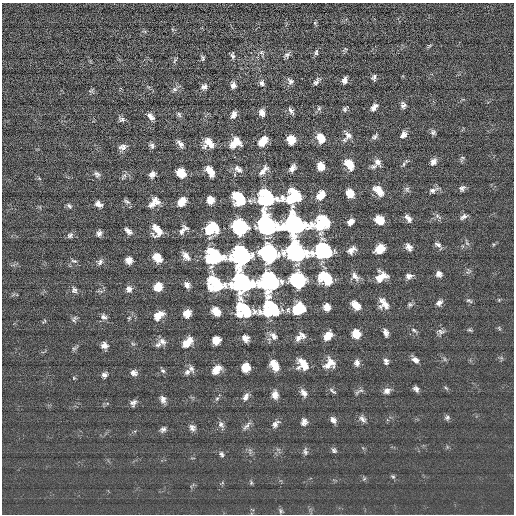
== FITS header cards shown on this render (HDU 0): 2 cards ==
NAXIS1  =                  512 / length of data axis 1
NAXIS2  =                  512 / length of data axis 2

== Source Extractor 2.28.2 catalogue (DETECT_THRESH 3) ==
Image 512 x 512 px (HDU 0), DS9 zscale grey, 1 PNG px = 1 image px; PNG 516 x 516 px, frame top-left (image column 1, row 512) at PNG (2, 3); no overlay
Background -0.0951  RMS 15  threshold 46.2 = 3 sigma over >= 5 px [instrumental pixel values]
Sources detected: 191; all 191 listed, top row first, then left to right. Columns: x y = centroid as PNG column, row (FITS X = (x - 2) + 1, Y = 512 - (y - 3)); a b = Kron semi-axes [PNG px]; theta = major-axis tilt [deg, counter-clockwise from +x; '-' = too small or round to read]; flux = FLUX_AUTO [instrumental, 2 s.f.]
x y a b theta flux
315 23 6 4 -72 1400
316 52 7 5 76 2200
261 53 9 6 -44 2900
233 55 7 4 -82 2500
287 55 8 6 32 2900
203 58 7 4 -79 1900
175 60 7 4 60 1600
374 77 7 5 79 2600
345 80 7 5 78 4400
290 81 9 7 -49 3300
316 82 10 5 52 3200
262 83 8 6 -81 3300
233 85 7 6 - 4100
204 87 8 6 44 4100
175 89 8 6 -1 3000
91 91 8 3 13 1600
403 105 7 6 - 3700
374 107 8 5 49 5300
319 108 7 6 - 2100
345 109 6 4 63 2100
291 111 7 5 -52 3500
262 113 8 6 -74 6200
179 114 8 5 -59 2300
233 115 8 5 69 5000
151 117 9 5 -48 4800
121 119 9 6 -26 3000
433 132 7 6 - 2800
348 135 13 9 -46 6200
403 135 8 6 55 5300
375 136 9 5 43 2600
320 138 10 7 -64 14000
291 140 8 7 - 17000
263 141 10 6 51 16000
208 143 11 10 - 13000
235 143 11 8 37 16000
180 144 11 5 -55 4700
152 146 7 6 - 2800
123 147 11 7 15 4800
462 158 7 5 10 1900
406 161 5 4 - 1200
377 162 10 7 -56 4600
433 162 9 7 60 4900
349 164 10 7 -55 17000
404 164 6 5 - 1900
321 166 7 6 - 13000
373 166 9 6 17 2900
292 168 7 5 56 6000
238 169 11 7 -44 4800
263 170 13 6 49 6100
210 171 10 6 -56 14000
181 173 8 7 - 17000
97 174 9 6 -50 3200
152 174 7 6 - 4700
124 176 10 5 52 2600
462 188 7 6 - 3200
407 189 9 6 -75 2600
433 190 13 6 21 4200
378 191 13 7 -48 14000
350 193 8 7 - 14000
321 195 10 7 56 13000
266 197 14 13 - 110000
293 197 13 11 42 77000
239 198 11 8 -55 63000
155 200 12 7 -31 7000
210 200 7 6 - 10000
250 201 9 6 -24 3700
127 202 11 5 -26 2600
182 202 8 6 46 13000
98 204 7 5 -30 4900
152 204 12 7 17 7200
69 206 9 5 -46 2200
438 216 11 5 -34 2800
463 217 10 6 27 3600
408 218 10 6 -54 4900
379 220 8 6 -39 19000
351 222 6 5 - 6900
322 223 13 10 37 76000
295 224 15 13 1 300000
268 225 12 9 -46 450000
239 227 9 8 - 310000
211 229 10 8 32 64000
157 230 11 8 -67 14000
128 231 8 4 -39 4400
182 231 12 6 63 5100
99 233 6 5 - 3800
70 235 8 6 43 2700
467 243 7 4 -45 2000
438 245 12 6 -41 3800
409 247 8 6 -53 5600
380 249 9 7 37 18000
324 250 15 12 7 120000
351 250 9 6 38 6500
297 251 12 9 -44 460000
268 253 9 9 - 670000
240 255 11 10 - 460000
186 256 12 7 -51 6500
213 256 14 12 9 110000
157 258 8 6 -49 16000
129 260 6 6 - 7300
74 261 8 4 -13 2000
100 262 9 6 54 3400
439 274 7 7 - 4500
355 276 13 9 -50 6400
409 276 8 6 12 4500
381 277 11 8 30 15000
326 278 11 8 -43 64000
297 280 9 9 - 320000
269 282 12 10 37 460000
215 283 14 10 -35 73000
242 283 14 13 - 290000
187 285 7 6 - 5000
158 287 7 7 - 18000
129 289 8 7 - 4700
74 290 9 7 -67 3200
469 301 8 4 -26 2000
439 303 8 6 43 4500
384 304 13 8 -55 10000
410 304 6 6 - 2200
356 305 10 6 -46 13000
327 307 7 6 - 9800
270 309 14 13 - 110000
298 309 10 8 40 63000
244 310 14 10 -47 75000
216 311 8 6 -42 13000
187 313 7 6 - 13000
158 315 10 7 36 13000
104 317 9 6 -19 3600
129 318 6 4 45 1300
74 319 10 6 62 2600
44 321 7 3 51 1200
499 328 6 4 -49 1400
414 330 9 4 -33 2200
470 330 7 4 -26 1600
386 332 7 4 -73 4800
441 332 10 7 -8 3700
356 334 8 7 - 17000
302 335 12 5 -48 3900
273 336 13 8 -51 6100
328 336 8 6 47 14000
245 338 7 6 - 6500
298 338 11 7 45 5700
216 340 7 7 - 13000
162 342 10 8 -30 5000
187 342 11 6 46 16000
133 344 6 4 -19 1400
158 344 9 6 34 3500
104 345 7 7 - 5400
74 348 6 4 0 1700
444 359 7 4 -71 1600
415 360 9 6 -38 5000
386 361 8 6 -75 3400
331 362 16 6 -55 8000
357 363 8 6 84 4600
303 364 11 8 -54 17000
274 365 10 6 -60 17000
328 365 11 7 25 7800
245 367 7 7 - 17000
191 368 11 7 -59 3900
216 370 10 7 47 12000
163 371 7 6 - 2100
187 372 9 7 44 4400
134 373 7 6 - 4800
104 375 7 6 - 3500
74 378 4 3 - 900
446 388 7 3 -36 1300
416 389 6 5 - 3400
332 391 11 4 -38 2200
359 391 15 4 23 2400
387 391 9 7 31 4900
304 393 11 7 -57 5500
275 395 9 7 -86 7200
246 397 10 6 61 4900
163 399 9 7 -67 4700
217 399 5 5 - 1600
133 403 7 5 59 3700
447 417 7 6 - 2500
362 419 10 6 -47 4000
333 420 8 6 -52 4600
304 422 8 7 - 4700
221 424 9 7 -61 3800
275 424 11 7 49 4600
247 426 16 5 45 3700
192 428 8 7 - 4100
163 429 8 6 38 3000
334 450 7 6 - 2400
305 451 10 6 90 2800
221 454 8 5 -63 2500
393 477 7 5 -17 1700
364 479 6 4 19 1400
251 483 6 4 80 1400
280 511 7 5 -59 1800